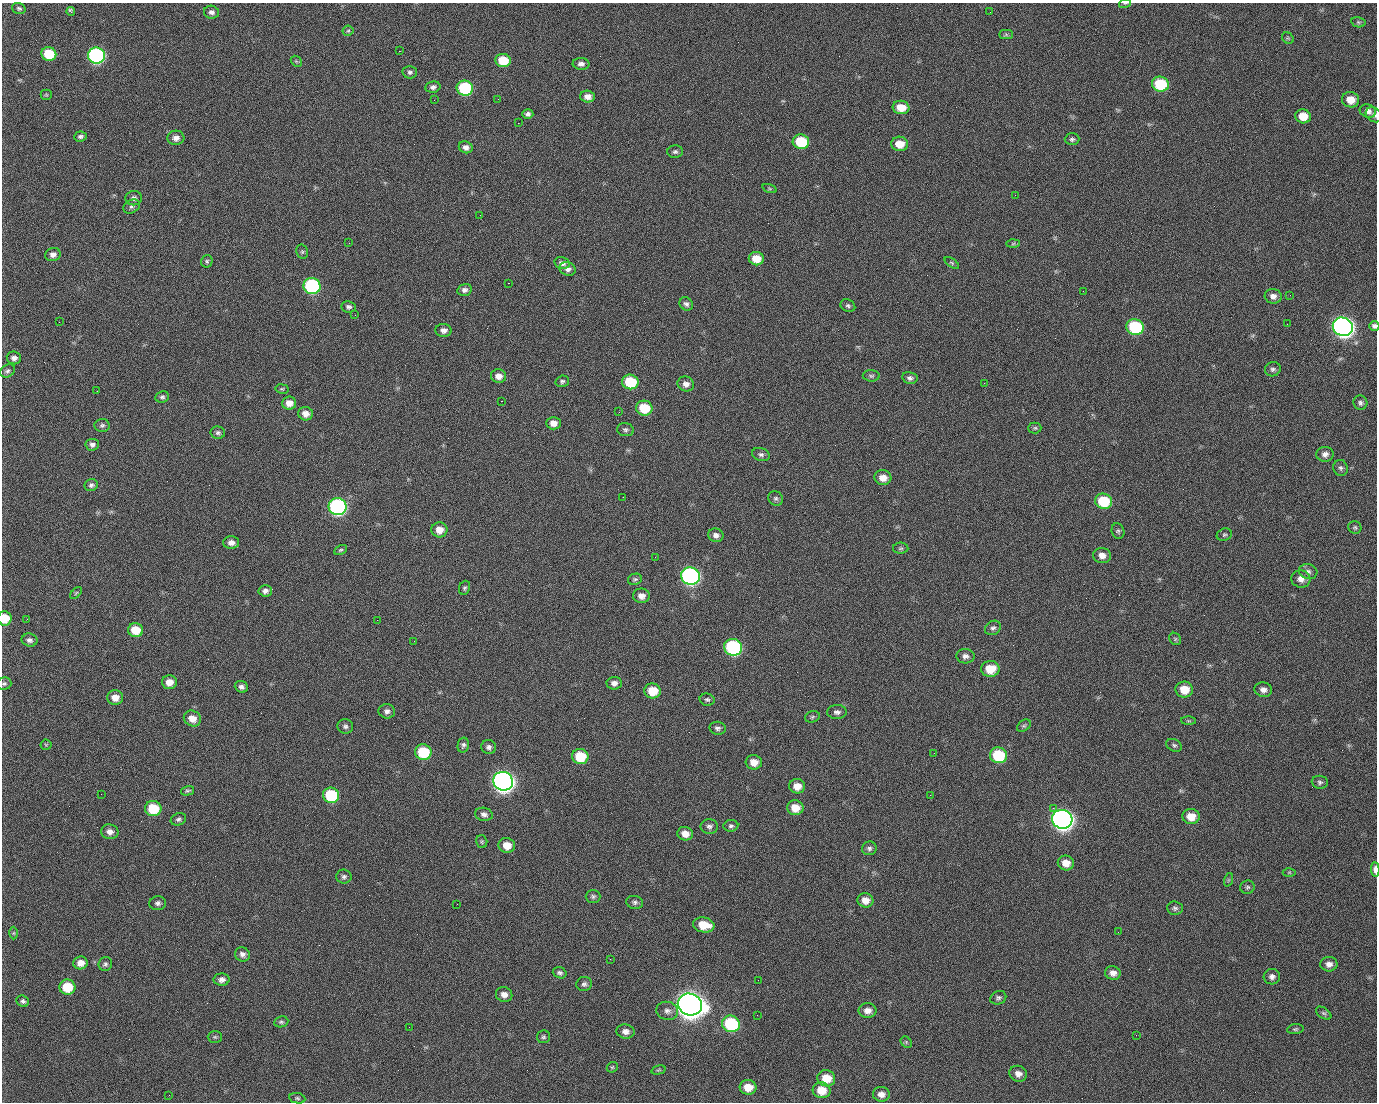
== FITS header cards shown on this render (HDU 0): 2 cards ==
NAXIS1  =                 1375 / length of data axis 1
NAXIS2  =                 1100 / length of data axis 2

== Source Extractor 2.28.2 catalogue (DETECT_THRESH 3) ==
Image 1375 x 1100 px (HDU 0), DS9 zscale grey, 1 PNG px = 1 image px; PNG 1379 x 1104 px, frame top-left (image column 1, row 1100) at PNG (2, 3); each listed source drawn as its Kron ellipse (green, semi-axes under 4 px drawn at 4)
Background 1480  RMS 31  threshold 91.6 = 3 sigma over >= 5 px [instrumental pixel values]
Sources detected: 230; all 230 listed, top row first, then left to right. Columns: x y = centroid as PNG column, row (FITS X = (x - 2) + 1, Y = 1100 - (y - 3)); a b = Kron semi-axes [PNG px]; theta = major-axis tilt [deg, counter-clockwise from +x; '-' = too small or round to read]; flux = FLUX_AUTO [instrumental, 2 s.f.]
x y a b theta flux
1125 3 6 3 18 2.3e+03
19 8 7 5 -17 4.4e+03
71 12 4 3 - 5.8e+03
212 12 7 6 - 7.2e+03
990 12 2 2 - 1.5e+03
1358 22 7 5 -12 3.5e+03
348 31 6 5 - 3.3e+03
1006 35 7 4 -1 3.6e+03
1288 38 6 5 - 2.9e+03
399 51 2 2 - 2.4e+04
49 54 7 6 - 7.1e+04
96 56 8 8 - 5.0e+05
503 60 7 6 - 5.6e+04
296 61 6 4 -44 2.9e+03
581 64 8 6 -3 7.9e+03
410 72 7 6 - 5.4e+03
1160 84 8 7 - 1.0e+05
433 87 7 5 10 7.0e+03
465 88 8 7 - 1.7e+05
46 95 5 5 - 2.6e+03
588 97 7 6 - 1.3e+04
498 99 2 2 - 1.2e+03
434 100 2 2 - 4.0e+03
1351 100 9 7 -12 2.6e+04
901 107 8 6 -7 3.4e+04
1368 111 8 6 -21 9.8e+03
528 114 5 4 - 6.0e+03
1374 115 9 6 -31 6.4e+03
1303 116 8 7 - 3.5e+04
518 123 2 2 - 2.8e+04
80 136 6 5 - 5.3e+03
176 138 8 7 - 1.1e+04
1072 139 7 6 - 4.9e+03
801 142 8 7 - 8.9e+04
900 144 8 7 - 3.1e+04
466 147 7 5 -22 9.1e+03
675 152 8 6 2 5.3e+03
770 189 7 3 -19 2.9e+03
1015 195 2 2 - 7.1e+03
134 198 8 7 - 6.9e+03
132 206 9 6 30 5.3e+03
480 215 2 2 - 7.9e+02
349 243 2 2 - 9.4e+02
1013 244 7 4 2 3.2e+03
302 252 7 5 -70 3.5e+03
53 254 8 6 13 8.4e+03
756 259 7 6 - 3.1e+04
207 261 6 5 - 3.7e+03
562 263 8 5 -13 8.3e+03
952 263 8 4 -36 3.2e+03
567 269 8 6 -19 9.3e+03
508 283 2 2 - 5.7e+04
312 286 8 8 - 3.0e+05
465 290 7 6 - 7.7e+03
1083 291 2 2 - 3.6e+03
1290 295 3 2 - 2.3e+03
1273 296 8 7 - 1.1e+04
686 304 7 6 - 6.3e+03
848 306 8 6 -26 5.0e+03
349 307 7 5 -9 5.5e+03
355 315 2 2 - 1.2e+03
59 322 3 2 - 1.5e+03
1287 324 2 2 - 1.3e+03
1374 326 5 5 - 4.9e+03
1135 327 9 8 - 1.8e+05
1343 327 10 9 - 1.4e+06
444 330 8 6 -5 9.7e+03
14 358 7 6 - 8.9e+03
1273 369 8 7 - 5.9e+03
7 371 8 6 34 5.4e+03
499 376 7 7 - 1.6e+04
871 376 8 5 -2 4.7e+03
910 378 8 6 -13 6.8e+03
562 381 7 5 17 4.6e+03
630 382 8 7 - 9.1e+04
984 383 2 2 - 2.1e+04
686 384 8 7 - 1.1e+04
282 389 6 4 -10 3.1e+03
97 391 2 2 - 1.5e+03
162 397 7 6 - 4.7e+03
501 401 3 2 - 5.9e+04
289 403 7 6 - 1.8e+04
1360 403 7 7 - 5.8e+03
644 408 8 7 - 6.8e+04
619 412 2 2 - 1.2e+03
306 414 7 7 - 1.5e+04
553 423 7 6 - 1.4e+04
102 425 7 6 - 5.1e+03
1035 428 6 5 - 3.5e+03
625 430 8 6 -10 5.7e+03
218 433 7 6 - 5.0e+03
92 445 7 6 - 6.9e+03
761 454 9 6 -17 6.2e+03
1325 454 8 7 - 1.0e+04
1341 468 8 7 - 5.7e+03
883 478 8 7 - 2.1e+04
91 485 7 6 - 5.8e+03
623 497 2 2 - 3.4e+03
776 498 8 7 - 5.0e+03
1104 501 8 7 - 8.7e+04
337 507 9 8 - 5.4e+05
1355 527 6 6 - 4.0e+03
439 530 8 7 - 2.0e+04
1118 531 8 6 -75 4.6e+03
716 535 7 6 - 9.1e+03
1224 535 8 6 21 4.1e+03
231 543 8 6 1 1.1e+04
901 548 8 5 0 3.9e+03
341 550 7 4 26 3.4e+03
1102 555 9 7 -11 1.4e+04
655 557 2 2 - 9.3e+02
1308 571 9 7 -16 7.8e+03
690 576 9 8 - 6.5e+05
635 579 7 5 22 4.1e+03
1301 579 9 8 - 1.3e+04
465 588 7 5 68 3.9e+03
265 591 6 5 - 7.7e+03
76 593 7 4 45 2.9e+03
641 596 8 7 - 1.3e+04
5 618 7 6 - 4.0e+04
27 619 2 2 - 4.7e+03
377 620 2 2 - 1.2e+04
993 628 8 6 31 6.4e+03
136 630 7 7 - 3.9e+04
1175 639 6 5 - 3.6e+03
30 640 8 6 -10 7.7e+03
414 641 2 2 - 9.4e+02
733 647 9 8 - 3.1e+05
965 656 9 7 -3 8.3e+03
990 669 9 8 - 4.5e+04
169 682 7 7 - 1.9e+04
614 683 7 6 - 1.0e+04
4 684 7 6 - 4.5e+03
241 687 6 5 - 7.5e+03
1184 689 9 8 - 3.7e+04
1263 690 9 7 -11 1.1e+04
652 691 8 7 - 4.4e+04
115 697 8 7 - 2.0e+04
707 700 7 6 - 4.7e+03
387 711 8 7 - 8.2e+03
837 712 10 7 2 7.8e+03
812 717 7 5 17 4.0e+03
192 718 9 7 -30 2.1e+04
1188 721 7 4 0 2.8e+03
345 726 8 7 - 6.0e+03
1024 726 7 5 37 4.0e+03
717 728 8 6 -9 6.1e+03
46 745 5 5 - 2.8e+03
463 745 7 5 77 5.3e+03
1174 745 8 6 -26 4.9e+03
489 747 7 7 - 6.8e+03
423 752 8 7 - 9.3e+04
934 753 2 2 - 1.9e+03
998 755 9 8 - 1.1e+05
580 756 8 7 - 6.9e+04
754 762 8 7 - 2.0e+04
503 781 10 9 - 1.5e+06
1320 782 8 6 -7 5.2e+03
797 786 8 7 - 2.2e+04
187 791 6 4 15 3.4e+03
101 794 2 2 - 2.5e+03
331 795 8 7 - 1.3e+05
930 795 2 2 - 8.5e+03
153 808 8 7 - 6.9e+04
795 808 8 7 - 2.8e+04
1053 808 2 2 - 1.7e+04
484 814 9 6 -12 8.2e+03
1191 816 8 7 - 2.9e+04
178 819 8 6 21 5.4e+03
1062 819 10 9 - 1.4e+06
709 826 8 7 - 7.4e+03
731 826 7 6 - 5.1e+03
110 832 9 7 -10 1.2e+04
685 834 8 6 -12 1.9e+04
482 841 6 5 - 3.4e+03
507 845 8 7 - 2.6e+04
869 848 7 7 - 5.8e+03
1066 863 8 7 - 2.2e+04
1375 870 7 3 -86 1.3e+04
1289 872 6 4 1 3.1e+03
344 877 7 7 - 5.7e+03
1228 880 7 4 71 3.3e+03
1247 887 7 6 - 4.7e+03
593 896 7 6 - 5.0e+03
865 900 8 7 - 1.8e+04
635 902 8 6 -12 5.8e+03
158 903 8 7 - 6.4e+03
457 904 2 2 - 1.4e+03
1175 908 8 6 -3 5.4e+03
704 925 11 7 -10 4.2e+04
1118 932 2 2 - 2.6e+03
14 933 6 4 89 3.0e+03
242 954 7 7 - 8.3e+03
610 959 3 2 - 2.9e+03
80 963 7 6 - 1.6e+04
105 964 7 6 - 5.1e+03
1329 964 8 7 - 1.1e+04
560 973 7 5 -18 5.4e+03
1113 973 8 6 -15 1.2e+04
1272 977 8 7 - 8.3e+03
221 980 8 6 2 8.8e+03
758 980 2 2 - 2.2e+03
584 984 8 7 - 6.0e+03
67 987 8 7 - 5.8e+04
504 995 8 7 - 1.2e+04
998 998 8 6 26 5.5e+03
23 1001 6 5 - 5.5e+03
690 1004 12 10 -21 3.2e+06
667 1011 11 9 -14 1.1e+04
867 1011 9 7 0 1.3e+04
1324 1013 9 5 -36 4.4e+03
757 1015 2 2 - 1.4e+03
281 1022 7 5 10 4.2e+03
731 1024 9 8 - 1.8e+05
409 1027 2 2 - 7.6e+02
1295 1029 8 5 7 4.0e+03
626 1031 9 7 -10 1.1e+04
1136 1035 2 2 - 1.1e+03
215 1037 7 6 - 3.5e+03
543 1037 6 6 - 4.3e+03
906 1042 6 5 - 3.1e+03
612 1067 6 4 42 2.9e+03
658 1070 7 4 15 3.3e+03
1018 1074 9 8 - 1.2e+04
826 1078 9 8 - 3.4e+04
748 1087 8 7 - 2.9e+04
822 1090 9 8 - 3.5e+04
881 1094 8 7 - 1.3e+04
169 1095 2 2 - 5.8e+03
297 1098 8 5 -11 4.0e+03
At the frame edge (FLAGS 8, measured only in part): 6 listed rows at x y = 1125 3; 1374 115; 1374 326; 5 618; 4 684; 1375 870